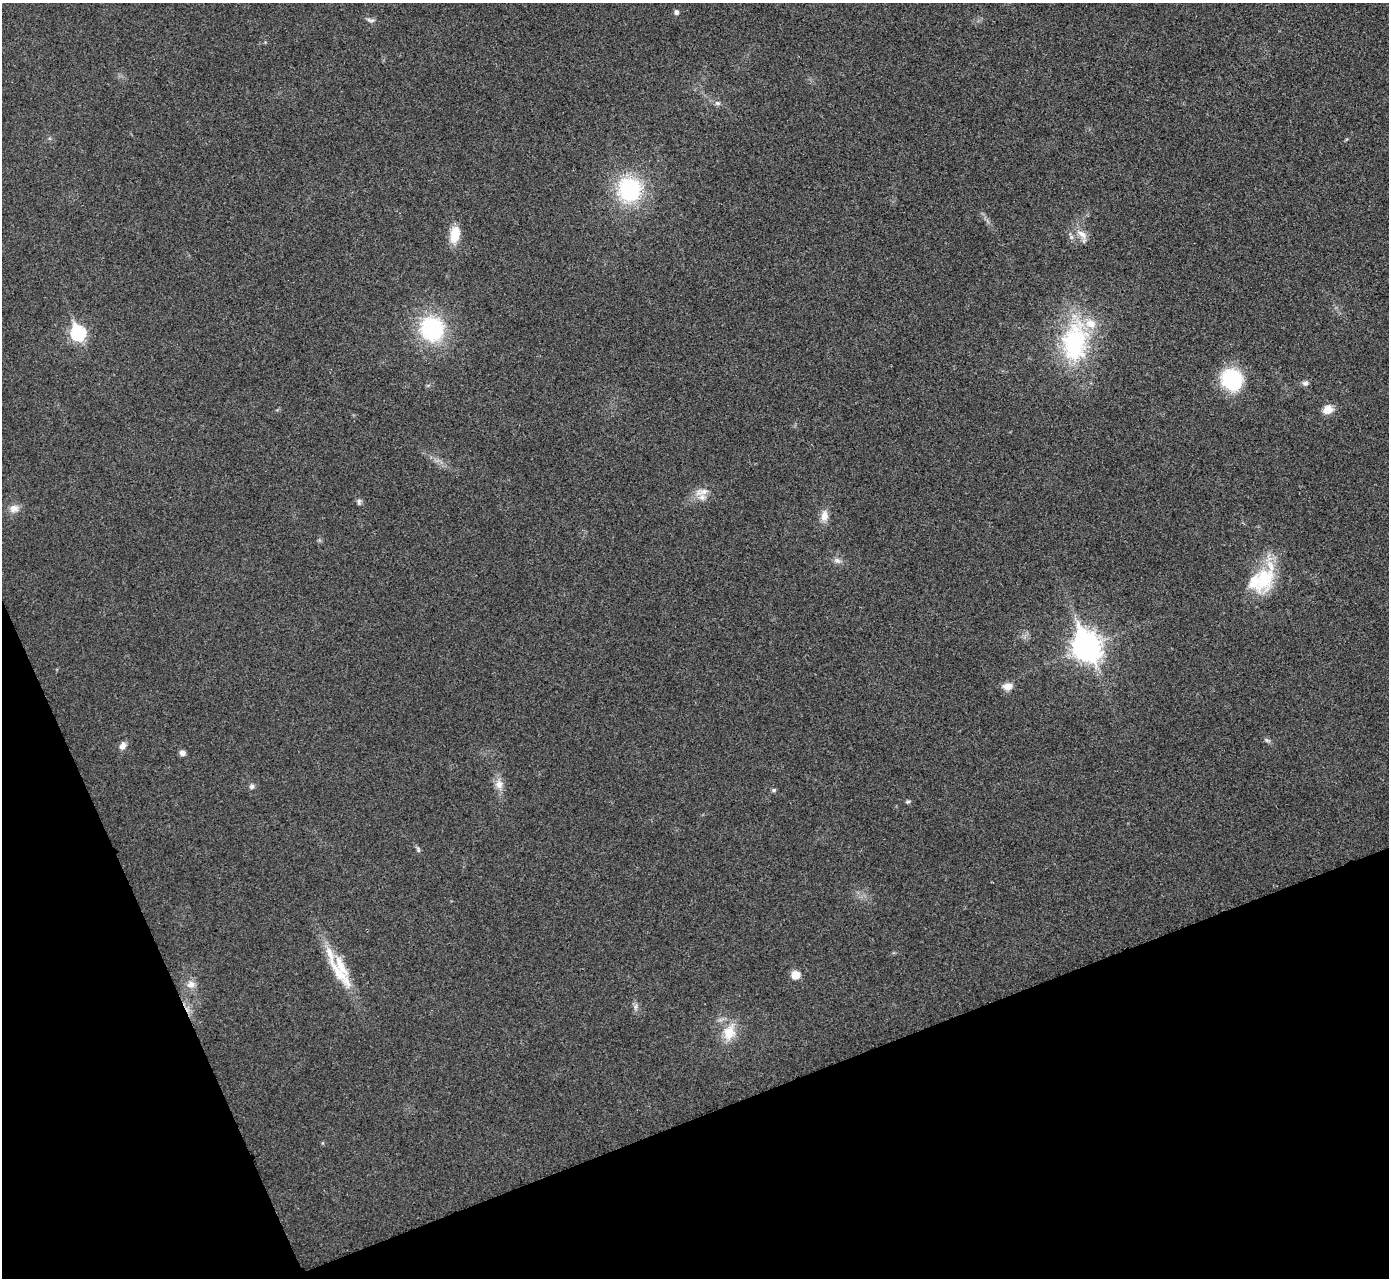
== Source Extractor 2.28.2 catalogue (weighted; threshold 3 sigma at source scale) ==
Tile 14 of 4 x 4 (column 2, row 4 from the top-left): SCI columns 1392-2778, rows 159-1434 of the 5559 x 5548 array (HDU 1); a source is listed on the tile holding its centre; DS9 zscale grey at full resolution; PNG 1391 x 1280 px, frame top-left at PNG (2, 3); no overlay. Shown black and unused: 19% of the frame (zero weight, under 3 of 4 exposures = <1% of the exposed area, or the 3 px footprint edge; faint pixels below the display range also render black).
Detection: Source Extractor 2.28.2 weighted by HDU 2 'WHT'; one run over the whole footprint, this tile lists its part. Background 0.0293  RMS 0.0061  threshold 0.0273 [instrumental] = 3 sigma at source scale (4.5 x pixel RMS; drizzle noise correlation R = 1.50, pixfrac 1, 0.05/0.05 arcsec/px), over >= 5 px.
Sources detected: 38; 5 inside a brighter listed object's ellipse — not listed separately; the other 33 listed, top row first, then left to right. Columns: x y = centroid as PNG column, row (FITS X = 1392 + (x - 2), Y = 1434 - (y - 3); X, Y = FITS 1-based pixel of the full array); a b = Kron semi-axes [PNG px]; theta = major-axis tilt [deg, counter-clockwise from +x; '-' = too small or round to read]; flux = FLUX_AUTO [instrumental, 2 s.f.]
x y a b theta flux
676 12 5 4 - 2.2
370 20 12 5 -11 1.7
717 103 8 5 -26 1.6
629 189 26 25 - 52
455 234 21 11 79 11
1082 234 17 8 -37 5.1
432 329 23 21 -60 60
78 333 8 7 - 88
1075 342 60 36 84 69
1232 380 20 18 -51 42
1305 383 8 7 - 1.8
1328 410 12 10 18 6.1
701 492 20 9 12 5.7
359 502 9 5 83 1.3
14 508 12 10 8 4.3
824 516 14 9 84 5.2
837 560 10 6 -31 2.2
1264 579 43 22 69 32
1086 647 12 9 -66 670
1008 686 13 9 1 4.3
1267 740 7 4 -44 1.2
122 746 10 7 55 2.9
182 753 7 6 - 2.4
499 784 12 10 -86 4.7
252 787 7 6 - 1.5
774 790 6 5 - 1.1
908 802 7 4 20 0.89
418 850 8 4 -70 1.1
340 974 55 11 -52 18
795 975 8 8 - 6.4
191 984 12 10 18 4.2
635 1007 8 4 71 1.3
729 1033 19 14 71 12